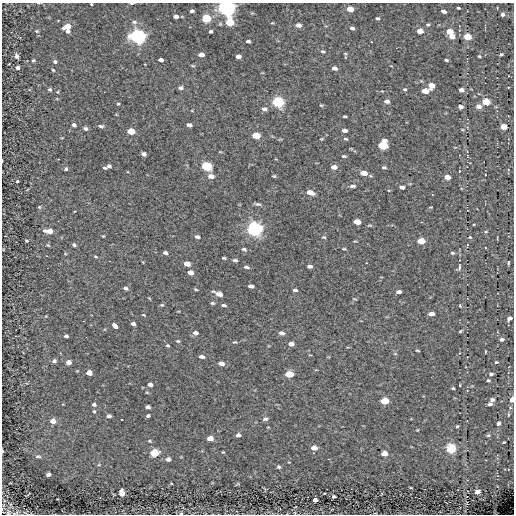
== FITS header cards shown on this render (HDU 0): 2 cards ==
NAXIS1  =                  512
NAXIS2  =                  512

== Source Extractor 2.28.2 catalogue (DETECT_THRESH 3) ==
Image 512 x 512 px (HDU 0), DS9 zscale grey, 1 PNG px = 1 image px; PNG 516 x 516 px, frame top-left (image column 1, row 512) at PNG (2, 3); no overlay
Background -0.0386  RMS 5.4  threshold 16.3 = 3 sigma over >= 5 px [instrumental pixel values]
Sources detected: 200; all 200 listed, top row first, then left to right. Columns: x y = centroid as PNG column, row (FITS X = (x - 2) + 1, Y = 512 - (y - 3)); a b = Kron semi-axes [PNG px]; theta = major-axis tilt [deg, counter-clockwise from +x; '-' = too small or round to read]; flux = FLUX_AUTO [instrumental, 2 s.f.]
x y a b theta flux
38 3 4 2 - 290
132 3 5 2 - 560
91 4 3 3 - 330
226 7 6 5 - 210000
458 8 3 3 - 450
350 9 5 4 - 5200
192 11 4 3 - 850
444 11 5 3 - 1200
503 14 4 3 - 1100
176 16 4 4 - 1700
206 18 5 5 - 18000
378 18 4 3 - 620
134 22 8 5 0 1000
230 22 6 5 - 12000
272 23 5 3 - 280
298 25 5 4 - 1600
428 25 4 3 - 560
67 26 8 5 19 4300
352 28 4 3 - 950
37 31 6 4 -21 560
68 31 5 4 - 1300
211 31 3 3 - 660
420 31 5 4 - 4400
450 32 5 4 - 5800
137 36 7 6 - 110000
452 36 5 4 - 3100
467 37 5 4 - 9500
248 41 4 3 - 880
371 42 3 2 - 300
323 51 5 3 - 590
345 53 5 3 - 320
501 54 3 3 - 480
201 55 5 4 - 2800
16 56 5 5 - 1500
238 56 5 4 - 1500
479 56 3 3 - 380
345 57 4 3 - 230
33 60 5 5 - 550
161 60 4 3 - 1300
446 60 3 3 - 510
55 62 5 5 - 990
193 66 5 3 - 350
17 67 4 4 - 1500
335 68 5 4 - 1200
53 70 4 4 - 430
432 85 5 5 - 3800
181 88 5 4 - 980
50 89 6 5 - 740
405 89 5 4 - 510
461 90 5 4 - 1600
425 91 6 4 -2 4700
57 99 5 3 - 340
387 101 6 4 -5 1300
278 102 6 5 - 39000
486 102 5 4 - 12000
118 104 5 4 - 430
321 105 4 4 - 330
479 106 6 5 - 1700
461 107 4 4 - 1300
264 109 7 5 -10 1200
345 116 4 2 - 410
74 125 5 4 - 1100
189 125 5 4 - 1100
101 126 8 4 -2 800
504 127 5 4 - 5900
85 128 5 5 - 980
344 130 5 3 - 1100
131 131 5 4 - 6800
256 136 6 4 -6 8200
321 139 4 3 - 320
346 139 5 3 - 440
383 145 6 6 - 18000
144 154 5 4 - 1100
344 156 5 3 - 490
467 156 5 3 - 280
2 161 3 2 - 270
109 166 4 4 - 880
206 166 6 5 - 26000
334 167 6 4 -2 2200
384 167 6 3 0 520
105 168 5 3 - 530
66 169 5 4 - 630
459 171 3 2 - 190
364 173 6 4 -6 3800
211 176 7 5 -7 2000
274 176 4 3 - 380
447 177 5 4 - 3000
17 181 5 4 - 460
353 186 7 4 4 740
402 187 5 3 - 1200
310 192 7 4 -19 2800
257 204 9 3 -13 750
39 207 5 5 - 550
357 222 6 4 -4 4000
421 222 2 2 - 260
254 229 7 6 - 100000
45 231 5 5 - 790
50 231 6 4 -9 3900
486 232 5 4 - 400
103 236 3 3 - 300
197 237 5 4 - 1100
324 237 5 4 - 430
470 237 4 3 - 320
27 241 4 4 - 520
421 241 6 4 0 7000
48 245 6 4 -22 460
74 245 5 4 - 700
244 249 6 4 -14 660
344 249 4 2 - 360
165 253 4 3 - 910
452 253 5 4 - 510
96 256 5 3 - 400
224 258 4 3 - 440
235 260 5 3 - 640
508 263 4 3 - 500
187 264 5 4 - 3400
310 266 5 3 - 920
246 267 6 3 -11 670
459 267 9 4 78 780
190 272 5 4 - 2100
251 286 5 3 - 1200
126 288 5 4 - 1000
196 289 4 3 - 370
295 290 5 3 - 620
399 292 5 3 - 1300
219 294 8 4 -21 3000
354 299 6 2 -5 310
212 303 5 4 - 480
162 305 5 4 - 460
224 305 5 3 - 680
460 306 4 3 - 320
431 314 5 4 - 2100
143 315 4 2 - 290
509 318 5 4 - 1600
83 321 2 2 - 300
133 324 4 3 - 1100
115 326 5 4 - 1500
460 331 4 3 - 430
195 333 6 5 - 1200
281 333 6 4 -11 1100
66 336 4 3 - 820
502 339 5 4 - 960
178 341 4 3 - 410
234 342 5 3 - 370
291 344 5 4 - 1900
168 345 4 3 - 440
417 350 4 2 - 400
485 352 3 2 - 270
202 357 5 4 - 1300
54 361 5 4 - 880
68 362 5 4 - 2200
496 362 4 3 - 410
221 363 6 4 -6 1900
89 373 5 4 - 3400
289 374 6 4 -4 10000
491 374 4 3 - 810
488 380 4 3 - 500
150 384 4 3 - 1300
460 385 3 2 - 360
453 388 3 3 - 460
492 400 5 4 - 1100
512 400 4 3 - 2900
385 401 6 4 3 10000
94 404 4 4 - 770
490 404 5 3 - 960
148 407 5 3 - 1100
94 411 4 4 - 390
508 415 5 2 - 330
109 416 4 3 - 1100
148 416 4 3 - 630
265 419 7 5 15 830
53 421 6 5 - 2100
498 423 4 3 - 910
457 426 4 3 - 390
417 430 4 3 - 260
238 435 5 4 - 1100
488 435 5 4 - 430
210 438 5 4 - 2900
149 441 4 3 - 350
504 442 3 2 - 260
314 448 6 4 1 2600
451 449 5 5 - 26000
2 451 4 2 - 390
223 452 3 3 - 280
154 453 6 5 - 13000
384 453 5 4 - 3300
38 456 7 4 -1 700
168 459 5 4 - 1000
279 467 4 4 - 600
48 474 4 4 - 1200
411 488 3 2 - 290
477 492 4 4 - 3700
121 493 6 4 -84 3300
334 496 4 3 - 620
315 500 4 4 - 2000
467 503 3 2 - 270
3 512 3 2 - 240
8 513 8 7 - 830
15 513 9 4 23 630
181 513 4 3 - 360
At the frame edge (FLAGS 8, measured only in part): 11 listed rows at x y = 38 3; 132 3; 91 4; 226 7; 2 161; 512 400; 2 451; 3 512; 8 513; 15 513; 181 513

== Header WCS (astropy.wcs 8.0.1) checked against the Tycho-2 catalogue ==
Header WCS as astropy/WCSLIB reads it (CRVAL/CRPIX/CD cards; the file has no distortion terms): RA---TAN/DEC--TAN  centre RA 08:47:33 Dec -43:46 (131.89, -43.77 deg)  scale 1.22 arcsec/px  FOV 10.4' x 10.4'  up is -36 deg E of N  parity normal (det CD < 0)
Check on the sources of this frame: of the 60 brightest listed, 3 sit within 2.0 arcsec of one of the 9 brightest Tycho-2 stars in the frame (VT <= 12.32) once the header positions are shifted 0.30 arcsec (0.30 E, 0.02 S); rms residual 0.78 arcsec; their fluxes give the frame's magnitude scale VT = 22.11 - 2.5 log10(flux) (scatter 0.28 mag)
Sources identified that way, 3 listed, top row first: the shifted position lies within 2.0 arcsec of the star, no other Tycho-2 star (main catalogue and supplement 1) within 4.0 arcsec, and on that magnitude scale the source's flux lands within +1.5 / -3 mag of the star's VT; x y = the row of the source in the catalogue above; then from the Tycho-2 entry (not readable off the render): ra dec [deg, ICRS J2000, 3 dp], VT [Tycho-2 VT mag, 2 dp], TYC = Tycho-2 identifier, HIP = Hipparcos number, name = IAU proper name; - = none
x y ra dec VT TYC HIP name
206 18 131.842 -43.698 11.78 7687-840-1 - -
278 102 131.838 -43.735 10.64 7687-1742-1 - -
486 102 131.759 -43.776 11.63 7687-1158-1 - -